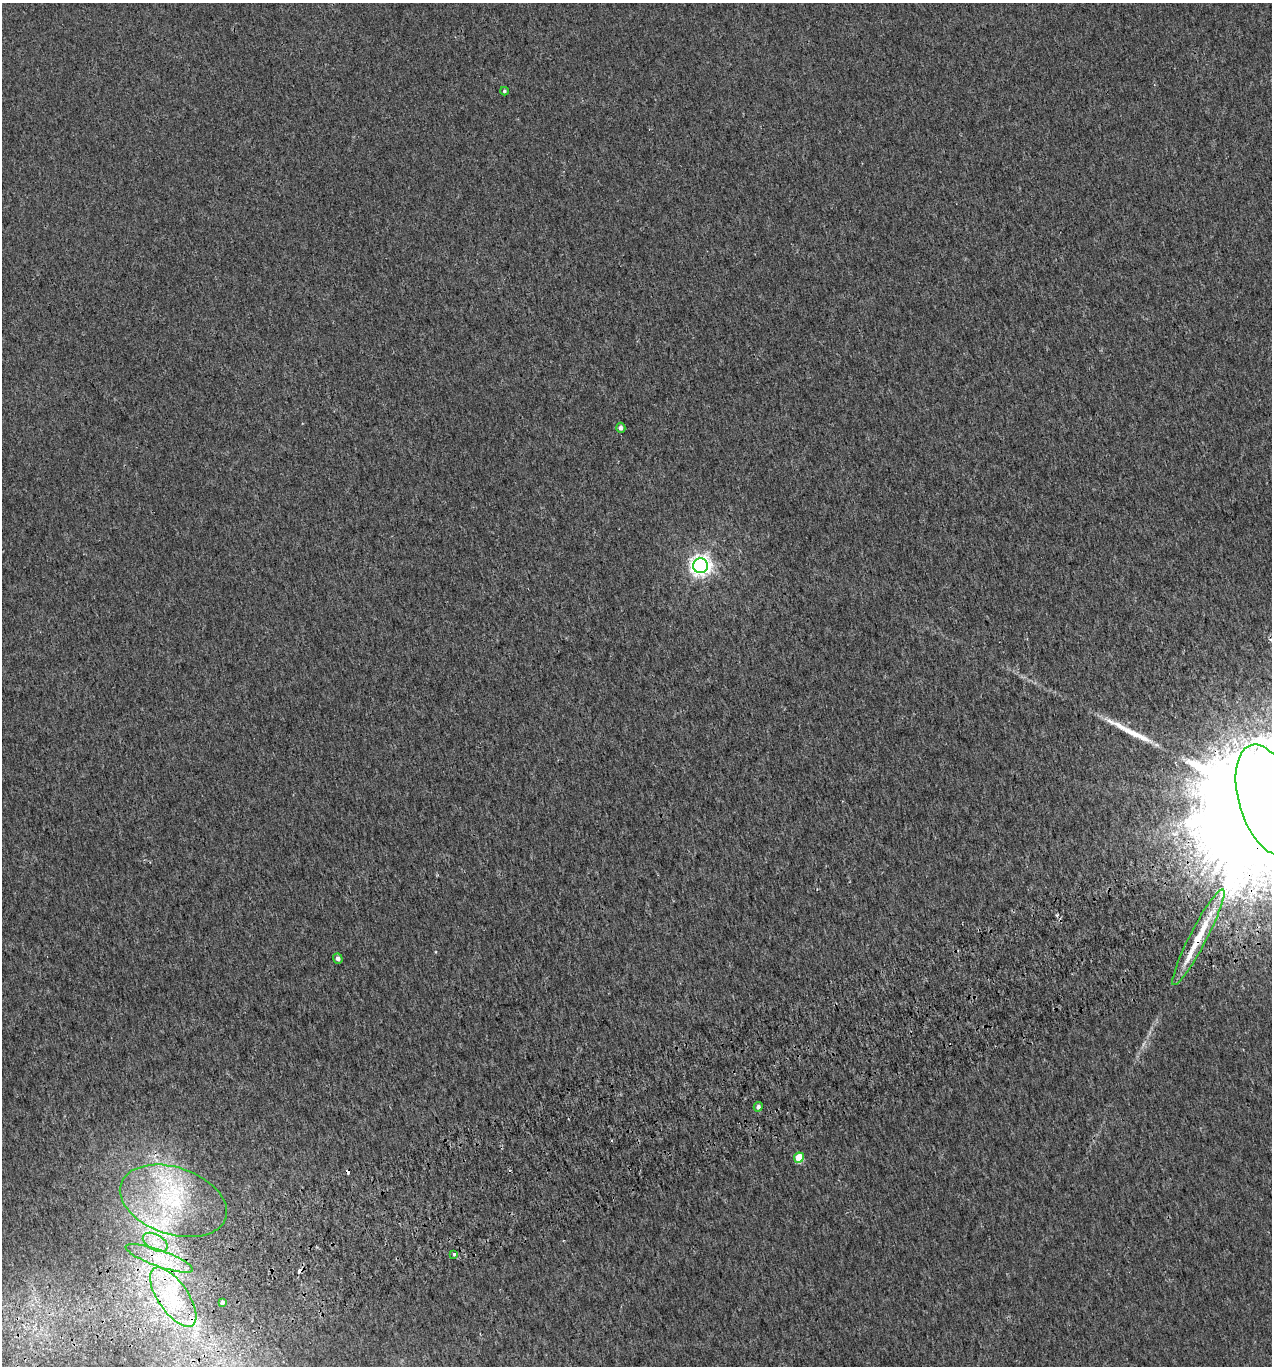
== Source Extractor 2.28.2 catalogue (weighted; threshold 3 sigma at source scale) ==
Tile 7 of 4 x 4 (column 3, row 2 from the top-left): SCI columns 2637-3906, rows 2775-4138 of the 5327 x 5546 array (HDU 1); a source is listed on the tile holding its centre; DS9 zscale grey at full resolution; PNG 1274 x 1368 px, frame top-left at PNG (2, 3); each listed source drawn as its Kron ellipse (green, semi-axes under 4 px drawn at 4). Shown black and unused: <1% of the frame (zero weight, under 2 of 3 exposures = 3% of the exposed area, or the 3 px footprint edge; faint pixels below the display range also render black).
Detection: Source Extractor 2.28.2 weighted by HDU 2 'WHT'; one run over the whole footprint, this tile lists its part. Background 0.00186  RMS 0.0036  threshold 0.0163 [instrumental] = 3 sigma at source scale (4.5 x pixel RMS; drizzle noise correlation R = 1.50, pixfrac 1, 0.0396/0.0396 arcsec/px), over >= 5 px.
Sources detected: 25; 4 cosmic-ray / hot-pixel residue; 1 long thin detection or spike segment (spike, bleed or trail) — neither listed nor drawn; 6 inside a brighter listed object's ellipse — not listed separately; the other 14 listed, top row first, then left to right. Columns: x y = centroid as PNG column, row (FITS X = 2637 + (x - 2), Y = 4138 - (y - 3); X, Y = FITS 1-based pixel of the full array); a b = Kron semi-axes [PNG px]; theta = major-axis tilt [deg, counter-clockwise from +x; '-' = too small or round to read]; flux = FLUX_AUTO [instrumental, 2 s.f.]
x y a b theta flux
504 91 4 3 - 0.52
621 428 5 4 - 1.4
700 566 7 7 - 220
1267 800 57 28 -73 47000
1198 937 54 8 62 14
338 958 5 4 - 1.4
758 1107 5 4 - 1.2
799 1158 5 5 - 11
173 1201 55 33 -18 40
155 1242 13 7 -30 3.5
454 1254 3 3 - 2
159 1258 35 8 -19 8.6
173 1297 34 15 -55 17
222 1302 4 3 - 3.4
Overlapping masked pixels (flux is a lower limit): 3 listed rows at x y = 1267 800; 1198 937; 173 1297
Isophote crosses this tile's border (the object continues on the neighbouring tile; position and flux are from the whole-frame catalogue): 1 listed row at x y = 1267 800